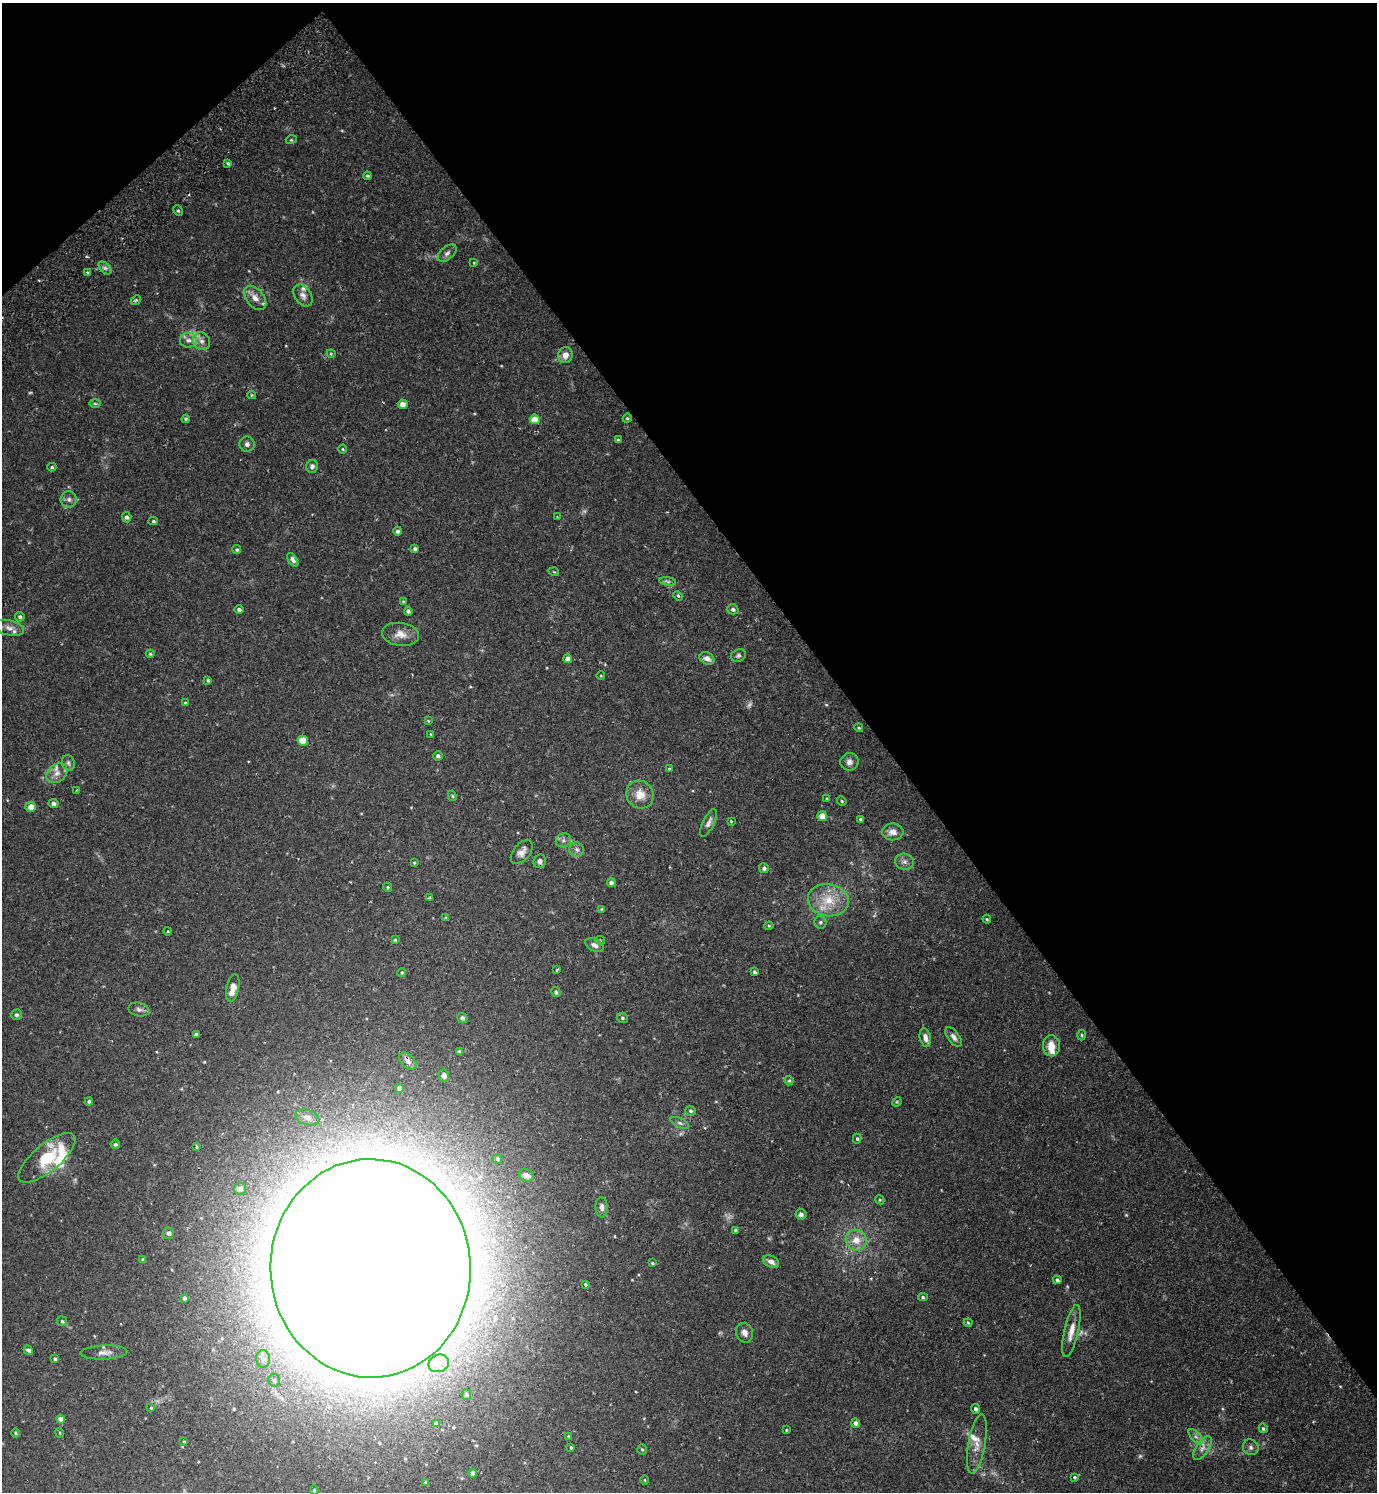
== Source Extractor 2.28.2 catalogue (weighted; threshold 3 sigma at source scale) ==
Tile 3 of 4 x 4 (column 3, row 1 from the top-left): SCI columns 2951-4325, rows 4520-6009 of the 6040 x 6056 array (HDU 1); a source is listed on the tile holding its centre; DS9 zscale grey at full resolution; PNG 1379 x 1494 px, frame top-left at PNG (2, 3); each listed source drawn as its Kron ellipse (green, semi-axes under 4 px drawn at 4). Shown black and unused: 38% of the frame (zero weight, under 2 of 3 exposures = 3% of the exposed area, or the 3 px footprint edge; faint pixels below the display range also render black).
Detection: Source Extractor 2.28.2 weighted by HDU 2 'WHT'; one run over the whole footprint, this tile lists its part. Background 0.0354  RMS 0.0034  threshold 0.0155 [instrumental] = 3 sigma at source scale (4.5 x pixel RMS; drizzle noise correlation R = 1.50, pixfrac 1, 0.05/0.05 arcsec/px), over >= 5 px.
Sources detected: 185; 6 too faint to see at this stretch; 1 inside a brighter object's white glare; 1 cosmic-ray / hot-pixel residue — neither listed nor drawn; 7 inside a brighter listed object's ellipse — not listed separately; the other 170 listed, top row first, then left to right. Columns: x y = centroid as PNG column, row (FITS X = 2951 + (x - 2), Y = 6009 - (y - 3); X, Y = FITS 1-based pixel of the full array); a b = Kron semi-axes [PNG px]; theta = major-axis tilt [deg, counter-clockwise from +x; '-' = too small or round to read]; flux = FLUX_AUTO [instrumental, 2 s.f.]
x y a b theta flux
291 140 5 3 - 0.31
228 163 4 3 - 0.46
367 176 4 3 - 0.43
178 211 5 4 - 0.55
447 253 11 6 41 1.2
474 263 4 3 - 0.25
105 268 7 4 -44 0.91
88 273 3 3 - 0.63
303 295 12 8 -56 1.7
255 298 14 9 -50 2.7
136 300 5 4 - 0.44
188 340 8 7 - 1.5
201 341 9 8 - 1.8
331 354 4 4 - 0.31
565 355 8 7 - 2
252 395 4 4 - 0.31
95 404 6 4 -1 0.43
403 404 5 4 - 2
627 418 5 4 - 0.37
186 419 4 3 - 0.36
535 419 5 4 - 5.1
618 440 4 3 - 0.35
247 444 7 7 - 1.1
343 449 4 3 - 0.29
312 466 6 6 - 1
52 467 4 4 - 0.44
69 499 8 8 - 1.3
127 517 5 4 - 0.88
557 517 4 3 - 0.27
153 521 4 4 - 0.37
398 531 4 4 - 0.75
415 549 4 3 - 0.77
237 550 4 4 - 0.52
293 560 7 4 -56 0.93
554 572 5 3 - 0.3
668 581 8 4 -9 0.67
678 596 5 3 - 0.31
403 601 4 4 - 0.3
733 609 6 5 - 0.88
239 610 4 4 - 0.71
408 611 4 4 - 0.65
20 617 5 4 - 0.62
9 628 15 7 -14 2
400 634 18 11 -7 3.4
150 654 4 4 - 0.41
738 655 8 6 24 0.72
707 658 8 5 -26 1.8
568 659 4 4 - 2
601 676 4 3 - 0.25
208 680 3 3 - 0.43
185 703 3 3 - 0.39
428 721 3 3 - 0.26
859 728 4 3 - 0.31
431 734 4 3 - 0.27
303 741 5 5 - 6.7
438 756 4 4 - 0.95
849 762 9 8 - 1.6
68 763 8 6 -68 0.79
669 769 4 4 - 0.41
57 773 12 8 40 2
76 790 2 2 - 0.3
640 794 14 13 - 4.6
452 796 5 4 - 0.39
827 799 4 3 - 0.4
842 801 5 4 - 0.41
54 803 5 4 - 0.92
31 807 5 5 - 2.5
822 816 5 4 - 3.3
860 819 3 3 - 0.38
731 821 4 4 - 0.28
708 823 15 5 64 1.5
893 832 10 8 0 2.5
563 840 8 7 - 1
577 849 7 7 - 1.1
522 852 14 8 50 2.1
540 861 7 6 - 1.3
904 862 9 8 - 1.4
414 863 4 3 - 0.35
764 868 5 4 - 0.82
611 883 4 4 - 1.2
388 887 5 4 - 0.41
429 898 4 3 - 0.36
828 900 20 16 -8 8.3
602 909 3 3 - 0.4
446 918 4 4 - 0.53
987 919 4 4 - 0.33
820 922 6 6 - 0.69
769 926 4 4 - 0.37
168 931 4 3 - 0.25
395 940 4 3 - 0.4
600 940 5 4 - 0.37
594 945 10 6 -29 1.5
557 970 3 2 - 0.41
755 972 4 3 - 0.59
402 973 5 4 - 0.39
233 988 14 6 78 3.5
556 992 5 4 - 0.65
139 1009 10 6 -12 1.1
17 1015 5 5 - 0.67
462 1018 5 5 - 0.8
622 1018 6 5 - 0.6
196 1034 3 3 - 0.69
1082 1035 5 3 - 0.37
953 1037 12 5 -54 1.3
925 1038 10 5 -78 1.7
1051 1046 10 8 -87 3.7
459 1052 4 4 - 1.1
408 1061 10 6 -43 1.4
444 1076 6 5 - 1.3
789 1080 5 4 - 0.4
399 1088 4 4 - 1.2
89 1102 4 4 - 0.62
897 1102 5 4 - 0.34
690 1111 5 5 - 0.63
307 1118 12 7 -17 1.7
680 1123 10 4 -26 0.81
857 1139 5 4 - 0.4
115 1144 5 4 - 0.63
197 1147 3 3 - 0.49
47 1158 35 13 40 15
497 1159 5 5 - 0.62
526 1175 7 6 - 1.3
240 1189 6 6 - 1.4
880 1200 5 3 - 0.31
602 1207 10 6 -86 1.3
801 1214 5 5 - 0.95
735 1230 4 3 - 0.47
169 1233 6 5 - 0.9
856 1240 11 10 - 3.7
143 1260 4 3 - 0.57
771 1262 8 5 -27 1.6
652 1263 3 3 - 0.35
371 1268 109 100 -88 6000
1057 1280 4 3 - 0.58
586 1284 4 4 - 0.4
923 1297 4 4 - 0.5
184 1298 4 3 - 0.76
62 1321 5 5 - 0.45
968 1323 4 4 - 0.38
1071 1331 27 7 77 3.6
745 1333 10 8 -72 1.6
28 1350 5 4 - 0.95
104 1352 23 7 2 2.1
55 1359 3 3 - 0.52
263 1359 9 7 -84 1.5
439 1363 10 8 22 2.9
274 1380 6 5 - 0.77
466 1394 5 5 - 0.95
151 1408 4 3 - 0.31
976 1409 5 4 - 0.76
61 1419 4 4 - 2.1
436 1423 4 3 - 0.72
856 1423 5 4 - 1.1
1263 1428 5 4 - 0.51
786 1430 4 3 - 0.32
16 1433 4 3 - 0.33
60 1433 5 3 - 0.32
568 1436 3 2 - 0.21
1196 1437 9 4 -47 1.1
184 1441 4 3 - 0.26
977 1444 30 8 80 3.9
571 1447 3 2 - 0.38
1251 1447 8 7 - 1.1
1202 1448 14 6 56 2
642 1449 5 4 - 0.42
473 1473 4 4 - 1.2
1075 1477 4 4 - 0.48
644 1480 4 3 - 0.26
425 1483 4 3 - 0.82
314 1490 5 4 - 0.5
Isophote crosses this tile's border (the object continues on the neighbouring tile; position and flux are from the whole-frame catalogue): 2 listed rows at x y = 9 628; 371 1268